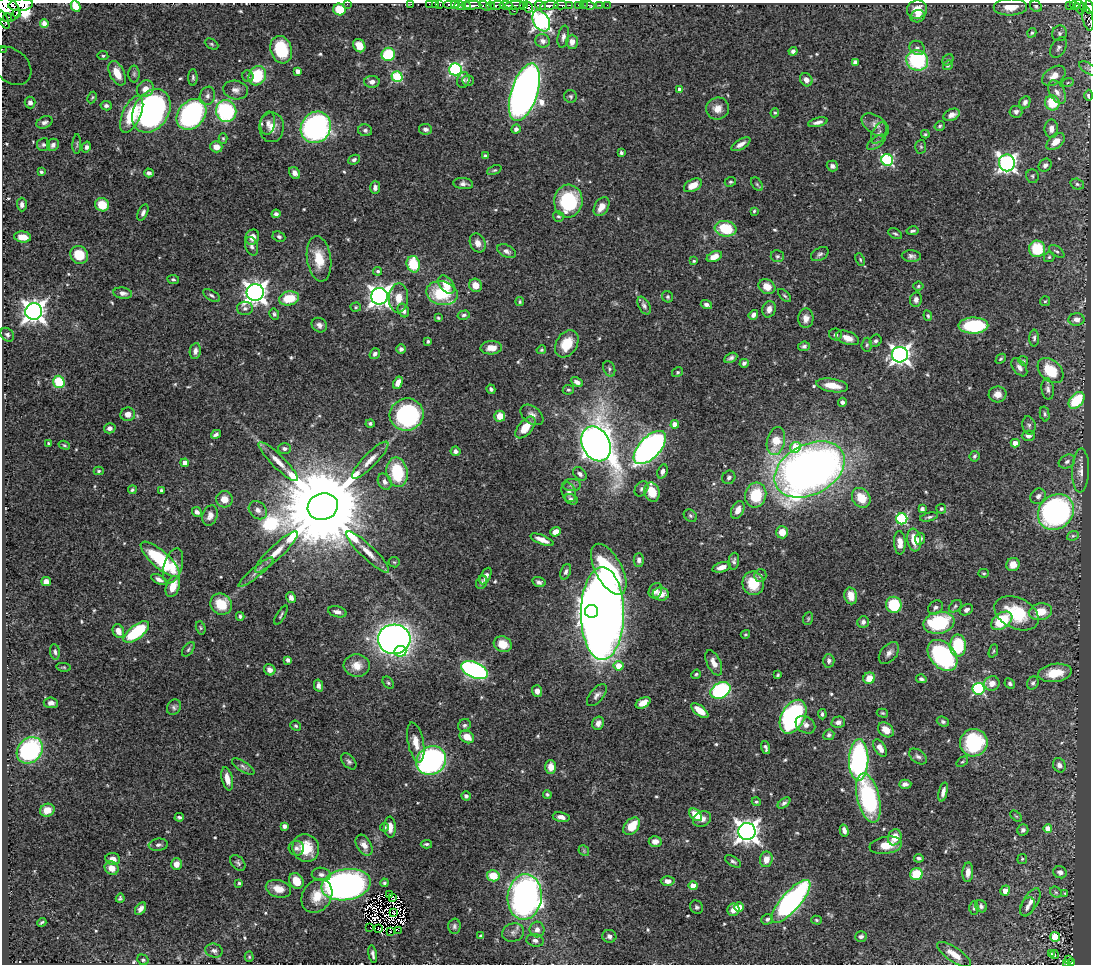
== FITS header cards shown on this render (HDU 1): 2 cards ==
NAXIS1  =                 1089
NAXIS2  =                  962

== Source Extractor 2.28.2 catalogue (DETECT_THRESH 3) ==
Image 1089 x 962 px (HDU 1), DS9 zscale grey, 1 PNG px = 1 image px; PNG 1093 x 966 px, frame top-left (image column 1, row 962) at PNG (2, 3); each listed source drawn as its Kron ellipse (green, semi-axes under 4 px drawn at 4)
Background 0.623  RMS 0.014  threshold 0.043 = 3 sigma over >= 5 px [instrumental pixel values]
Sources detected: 587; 6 with non-positive FLUX_AUTO (blend fragments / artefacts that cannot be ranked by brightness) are neither listed nor drawn; of the other 581, the 500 brightest by FLUX_AUTO listed and drawn (81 fainter detections omitted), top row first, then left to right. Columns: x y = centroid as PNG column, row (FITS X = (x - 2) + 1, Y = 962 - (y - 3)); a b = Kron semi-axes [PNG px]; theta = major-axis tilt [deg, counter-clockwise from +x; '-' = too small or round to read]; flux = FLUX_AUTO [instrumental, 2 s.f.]
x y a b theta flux
347 4 2 2 - 38
411 4 3 2 - 5.9
429 4 2 2 - 7.6
452 4 8 3 0 19
455 4 4 2 - 69
21 5 12 6 6 690
436 5 4 3 - 15
440 5 3 2 - 11
460 5 6 4 0 220
471 5 10 3 0 400
497 5 7 3 5 180
506 5 7 3 -6 91
516 5 10 3 1 190
524 5 4 3 - 42
540 5 6 3 -14 190
560 5 6 3 -2 100
569 5 3 2 - 23
578 5 3 3 - 23
583 5 2 2 - 4.8
589 5 6 3 -17 13
600 5 2 2 - 5.7
607 5 2 2 - 2.3
1075 5 5 3 - 87
76 6 6 4 -61 7.8
467 6 4 3 - 120
485 6 7 4 -22 72
491 6 4 3 - 74
549 6 9 4 9 510
1036 6 6 5 - 1.8
1069 6 3 3 - 20
1084 6 3 3 - 17
528 7 6 4 -61 97
1010 7 16 8 2 13
1080 7 8 4 -75 83
1089 7 7 3 -76 150
339 9 6 6 - 25
7 10 13 11 -30 1300
917 10 10 9 - 12
514 11 2 2 - 19
17 13 4 3 - 110
918 16 7 6 - 5.1
8 18 4 3 - 120
1088 19 12 5 -77 53
4 20 10 4 -67 140
541 21 11 7 -60 420
44 23 4 4 - 2.8
1032 33 5 4 - 1.6
1059 33 8 7 - 3.3
563 37 11 5 79 3.7
543 41 7 6 - 3.9
572 42 7 6 - 7.2
211 44 7 5 -27 1.7
359 46 7 5 -57 13
1059 47 11 7 61 3.7
917 48 8 6 -39 3.2
2 49 2 2 - 3.7
281 50 14 10 -71 46
793 51 4 4 - 2.6
388 54 7 6 - 57
103 56 5 4 - 1.9
917 60 11 10 - 83
948 60 6 5 - 1.6
855 62 4 4 - 5.9
948 65 5 4 - 1.7
12 66 22 16 -42 30
1088 68 10 5 -33 2.3
455 69 6 6 - 150
298 71 4 4 - 6.2
117 73 13 7 -64 13
134 74 8 5 90 2.1
248 76 6 5 - 1.8
257 76 10 8 62 43
1054 76 13 8 35 10
193 77 8 4 -89 2.1
397 77 5 5 - 72
463 80 8 6 73 2.5
468 80 6 5 - 2.7
806 80 7 6 - 6.4
372 82 7 6 - 4.9
1068 82 6 3 20 1.3
145 89 9 7 44 8.3
236 90 12 9 -10 5.9
680 90 4 4 - 7.5
524 92 30 13 72 880
1057 92 12 7 -60 6.5
1089 95 5 4 - 3.5
207 96 9 7 71 4.2
571 96 6 6 - 2
92 97 6 3 63 1.3
30 102 6 5 - 3.3
1025 102 6 5 - 3.5
1052 103 7 7 - 29
106 106 5 4 - 2.3
717 109 12 11 - 9.3
151 111 23 17 57 350
226 111 11 10 - 100
1016 112 6 6 - 2.6
775 113 5 4 - 1.3
132 114 20 9 66 42
191 114 17 13 47 170
952 115 8 5 23 6
44 122 8 6 22 3.2
818 122 10 4 14 4.1
268 123 11 7 81 5.3
875 125 15 9 -34 6.7
940 126 5 4 - 1.7
272 127 15 12 90 11
316 127 16 14 55 280
425 129 6 5 - 3
516 129 5 4 - 3.7
1051 129 9 6 89 6.6
365 130 7 6 - 2.5
879 133 12 6 63 4
925 134 4 3 - 1.3
223 138 5 4 - 1.4
876 142 11 5 35 2.9
1056 142 11 6 38 13
77 144 10 3 87 1.4
741 144 10 5 31 5.7
43 145 6 6 - 2.3
53 145 6 5 - 3.7
86 147 5 4 - 2.8
216 147 6 5 - 9.2
921 147 7 5 -88 1.9
621 153 4 3 - 1.9
485 155 4 3 - 1.5
354 160 6 4 27 2.5
887 160 6 5 - 120
1007 163 8 8 - 370
1045 165 7 6 - 4
832 166 6 5 - 3.2
494 170 8 4 23 1.6
41 172 3 3 - 1.6
149 173 5 4 - 2.9
295 173 6 5 - 4.8
1032 176 7 6 - 2.1
730 182 6 4 25 1.7
463 184 10 5 -7 3.5
757 184 8 5 -54 2.1
1077 184 7 5 -16 2.3
693 185 10 6 28 12
375 188 6 5 - 4.4
568 201 16 14 84 76
22 205 7 5 -89 3.2
102 205 7 6 - 25
601 207 10 7 59 10
754 211 4 4 - 1.3
143 212 8 4 65 3
276 214 4 4 - 2.5
558 216 5 5 - 1.7
726 229 11 7 -7 41
912 231 6 4 11 2.1
895 234 7 4 -29 2
23 237 8 5 -7 12
252 237 8 6 67 8
279 237 7 5 -24 2.2
478 243 10 7 -64 6.2
252 246 9 6 -73 3.4
1037 249 8 8 - 40
507 251 10 6 -26 4
1057 251 9 4 -36 2.1
820 254 9 6 31 2.9
79 255 9 8 - 24
777 256 6 6 - 2.1
911 256 9 5 -5 3.3
714 257 8 5 24 11
1049 257 5 5 - 1.6
319 259 23 12 -81 24
860 259 6 3 -65 1.3
694 261 3 3 - 1.2
413 264 8 6 -77 37
378 271 4 4 - 1.9
173 279 6 4 -9 2
446 285 10 6 -51 13
475 285 7 6 - 9.6
918 286 5 4 - 1.4
767 287 9 7 -30 12
123 293 9 5 -8 4.4
255 293 8 8 - 780
442 293 16 11 -12 56
211 295 9 5 -31 2.5
379 296 8 8 - 620
785 296 8 3 -44 1.6
668 297 6 5 - 1.7
289 298 10 7 10 25
399 298 14 9 87 13
916 300 7 6 - 4.5
1045 301 5 5 - 1.4
520 302 4 4 - 1.3
706 304 6 4 -18 2.8
644 305 10 5 -61 3
356 307 5 4 - 1.2
245 308 8 6 1 2.9
769 309 8 6 75 6.7
403 310 7 5 -60 3.8
34 311 8 8 - 840
274 314 5 4 - 2
464 315 6 4 14 2.3
753 315 5 4 - 4
928 316 5 4 - 1.5
438 318 4 4 - 1.4
806 318 10 7 89 7.1
1076 319 8 6 -2 5.2
319 325 8 7 - 4.1
973 325 15 8 0 78
836 334 6 6 - 2.6
7 335 7 6 - 2.6
848 338 12 6 -20 10
1034 338 8 5 89 2.2
428 341 4 3 - 1.8
876 341 6 5 - 2.3
567 344 14 10 58 24
867 345 7 5 86 2
804 346 6 4 5 2.7
491 348 11 6 2 9.3
401 349 5 4 - 2.8
541 350 5 4 - 1.4
195 351 8 5 81 4.5
375 354 6 5 - 3.1
900 355 8 8 - 510
731 358 7 4 29 3.1
1001 359 6 3 44 1.4
1023 361 5 4 - 1.3
744 363 4 4 - 2.4
1019 367 10 6 -54 4.5
609 369 8 5 -68 2.4
1050 371 15 10 -42 33
678 372 6 4 31 1.4
59 382 6 5 - 42
577 382 6 4 -25 4.1
398 383 6 4 62 7.1
832 385 16 6 -9 17
491 389 5 4 - 2.5
1048 389 11 6 -82 3.7
568 390 5 5 - 1.6
997 394 9 8 - 7.9
1077 400 9 6 47 42
842 402 4 4 - 2.4
128 414 7 7 - 6.6
1045 414 7 4 -78 1.9
407 415 17 16 - 150
532 415 13 8 -37 5.7
500 416 5 5 - 13
370 423 4 4 - 2.3
675 424 4 4 - 12
1029 425 9 6 -78 3.1
525 427 13 7 50 19
110 428 6 5 - 3.6
216 434 5 3 - 2.5
1028 436 6 5 - 4.1
776 441 14 9 76 22
1015 443 4 4 - 8.5
49 444 3 3 - 2.3
596 444 18 13 -62 1700
64 445 6 4 -17 1.4
650 447 20 10 47 370
795 447 6 5 - 33
284 449 6 5 - 3
456 451 5 4 - 3.7
975 456 5 5 - 1.9
370 460 25 6 45 11
278 462 27 6 -45 12
1067 462 8 6 27 3.3
185 463 4 4 - 9.9
810 469 37 25 27 880
99 471 5 4 - 1.4
663 471 7 5 68 3.8
1081 471 22 8 88 8.9
397 472 15 10 -81 52
580 474 8 5 -45 3.3
729 477 7 6 - 3.2
385 482 8 6 -63 4.3
572 485 9 6 0 2.9
641 489 8 6 57 2.9
132 490 4 4 - 1.7
161 490 4 3 - 1.4
569 492 10 7 -70 4.4
652 492 10 7 -70 23
756 495 12 10 76 39
1038 496 8 7 - 4
861 498 10 8 -52 18
224 499 8 8 - 12
571 499 7 5 -27 3
323 507 15 13 19 29000
922 509 4 4 - 3.3
941 509 5 5 - 2.3
258 510 10 8 -46 5.9
738 510 9 6 66 8.2
197 512 5 4 - 3.4
1056 512 19 16 43 280
210 515 10 7 69 7
690 516 7 5 -40 2.2
929 517 9 3 13 2.2
902 519 5 5 - 110
555 532 5 4 - 6.4
782 532 6 6 - 12
1073 536 6 4 21 1.5
920 539 6 5 - 3
542 540 12 4 -22 9
914 540 11 6 -80 18
900 543 11 6 -88 9
276 552 29 7 44 14
368 552 29 7 -44 13
160 559 25 8 -42 68
639 560 6 5 - 3.2
734 561 8 5 82 2.8
394 562 5 5 - 1.3
1013 564 7 6 - 11
173 566 18 9 73 14
722 567 9 5 15 7.4
609 569 28 13 -62 200
256 572 22 5 39 5.9
566 572 8 5 68 2.7
984 573 5 4 - 1.4
760 575 6 6 - 2.6
486 576 9 4 62 5.1
159 579 8 4 -25 4.1
46 582 5 4 - 6.7
482 582 7 5 63 2.2
539 582 6 5 - 3
753 583 12 11 - 28
173 586 11 6 68 14
655 591 8 6 61 4.5
661 594 8 6 -2 9.1
851 596 8 6 -77 14
291 598 5 4 - 4.7
221 604 11 10 - 26
894 605 8 8 - 43
955 606 7 5 42 2
935 607 8 6 39 3.1
966 610 7 5 29 3.6
591 611 6 6 - 1000
337 612 9 5 -14 4.4
1040 612 12 8 12 19
602 613 46 21 -90 2000
1017 613 23 15 -26 52
281 615 11 3 60 1.8
240 616 4 3 - 1.8
808 618 6 5 - 1.4
1002 621 12 7 35 44
863 622 6 6 - 3.3
939 623 16 11 11 79
201 628 7 4 -73 1.5
118 631 7 5 -65 8.3
136 632 15 6 38 68
745 634 5 4 - 1.3
394 639 16 14 4 810
503 644 9 7 -25 16
958 645 11 8 -89 55
188 649 8 5 53 2
400 651 6 5 - 24
993 651 7 4 67 1.3
55 652 8 5 -83 2.6
889 653 13 8 50 5.3
943 655 18 12 -48 130
288 660 4 4 - 3.5
829 661 7 5 -86 2.8
714 663 13 6 -64 8
357 666 13 11 -3 12
619 666 5 5 - 15
64 667 7 4 -6 1.4
270 670 6 5 - 5.5
474 670 14 7 -24 250
1055 673 17 9 8 23
696 674 5 4 - 1.5
778 675 4 3 - 1.2
869 678 6 5 - 13
921 679 5 3 - 2.1
388 683 7 5 -50 1.7
992 683 8 7 - 9.2
1010 683 6 4 -43 2.2
1033 683 7 5 61 2.4
319 686 6 4 -76 3.6
979 689 6 6 - 140
720 690 10 7 30 120
537 691 6 5 - 5.3
597 695 13 6 50 4.3
51 703 7 5 -5 4.1
643 703 8 5 29 11
174 707 8 6 55 2.6
700 711 10 5 -37 14
882 713 6 4 -15 1.4
822 714 5 4 - 2.1
793 717 18 11 62 180
838 722 7 5 13 4.1
943 722 6 5 - 2.1
598 723 7 5 62 4.7
464 725 7 6 - 2.2
805 725 10 8 -34 5.6
296 726 5 4 - 1.7
886 730 9 6 -39 10
829 735 5 5 - 2.2
467 737 7 6 - 12
416 742 20 8 -78 11
974 743 14 13 - 90
766 748 6 3 -75 2.4
880 748 9 5 -59 7
30 750 14 11 46 110
918 756 10 6 -37 3.3
859 760 21 9 89 220
349 761 9 5 -48 2.8
431 761 15 14 - 270
962 762 6 4 39 1.4
1059 765 7 6 - 4.9
243 766 13 5 -33 3.7
551 767 7 5 -89 9.1
227 779 12 5 -77 8.4
905 784 6 4 2 3.9
943 792 10 4 76 4.8
547 794 4 4 - 1.7
466 796 5 4 - 3
868 798 25 11 -76 130
756 802 4 4 - 1.3
784 803 7 4 38 2.7
47 810 7 6 - 12
696 815 7 5 -47 23
1016 816 7 4 -43 1.4
179 817 5 3 - 2.3
561 817 8 4 -12 5.2
702 819 9 7 29 6
284 826 4 4 - 4.3
632 826 10 6 50 23
384 827 4 4 - 1.7
390 827 10 6 -86 7.9
1048 829 4 4 - 13
844 830 6 4 -76 4.9
1023 830 6 5 - 3.2
747 831 8 8 - 830
895 837 8 6 70 14
655 841 6 5 - 6.6
426 844 6 3 4 1.8
158 845 9 6 7 3.2
364 845 11 7 -59 7.3
886 845 16 8 8 16
296 848 8 7 - 3.5
306 848 14 13 - 24
584 851 6 4 -48 1.3
919 858 5 4 - 2.2
113 859 7 6 - 6.2
766 859 8 6 79 9.7
1022 859 5 4 - 1.4
733 861 9 4 -31 2.4
238 863 9 6 -47 2.6
176 864 6 5 - 9.4
112 868 7 6 - 10
968 872 10 5 87 6.6
1060 872 7 6 - 4.5
321 874 9 6 -8 4.1
916 874 6 6 - 31
493 876 6 5 - 23
296 881 8 6 -55 16
668 881 7 5 -2 5.7
239 883 3 3 - 1.6
384 883 4 3 - 1.6
346 885 25 15 10 440
693 886 4 4 - 14
278 889 13 8 -16 12
1005 891 5 4 - 11
1056 892 6 5 - 1.8
1065 893 4 4 - 1.3
390 894 2 2 - 1.8
317 896 18 14 55 19
392 897 3 2 - 1.6
525 897 23 17 84 430
120 898 4 3 - 1.6
791 901 27 9 49 250
1030 902 15 7 59 7.4
981 906 6 5 - 3.1
697 907 7 6 - 2.2
739 907 5 4 - 17
1027 907 10 6 67 4.4
974 908 7 4 89 1.9
141 909 7 4 53 4.4
733 910 6 6 - 9
394 912 3 2 - 1.9
767 919 6 5 - 2.3
816 920 5 4 - 1.5
42 922 5 3 - 1.5
454 926 8 6 88 2.6
370 927 2 2 - 2.7
379 929 3 2 - 1.6
537 929 8 7 - 5.3
398 930 2 2 - 55
390 932 2 2 - 2.8
513 932 11 9 19 5.2
480 936 3 3 - 1.5
609 936 7 6 - 3.9
861 936 6 5 - 2.7
1055 937 5 5 - 48
535 940 9 6 -9 3.7
214 951 9 7 -15 3.1
373 954 9 3 -79 3.1
954 954 20 7 -34 13
1051 954 3 2 - 1.3
1054 954 4 3 - 1.3
249 957 5 4 - 1.3
143 960 6 5 - 2
1069 960 3 2 - 3.2
1066 963 3 2 - 3.3
1072 963 3 2 - 5.7
At the frame edge (FLAGS 8, measured only in part): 17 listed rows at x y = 347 4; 411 4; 429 4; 21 5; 436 5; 440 5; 76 6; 1089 7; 7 10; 1088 19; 4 20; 2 49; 12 66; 1088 68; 1089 95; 1066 963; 1072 963
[81 fainter detections neither listed nor drawn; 6 non-positive-flux detections neither listed nor drawn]